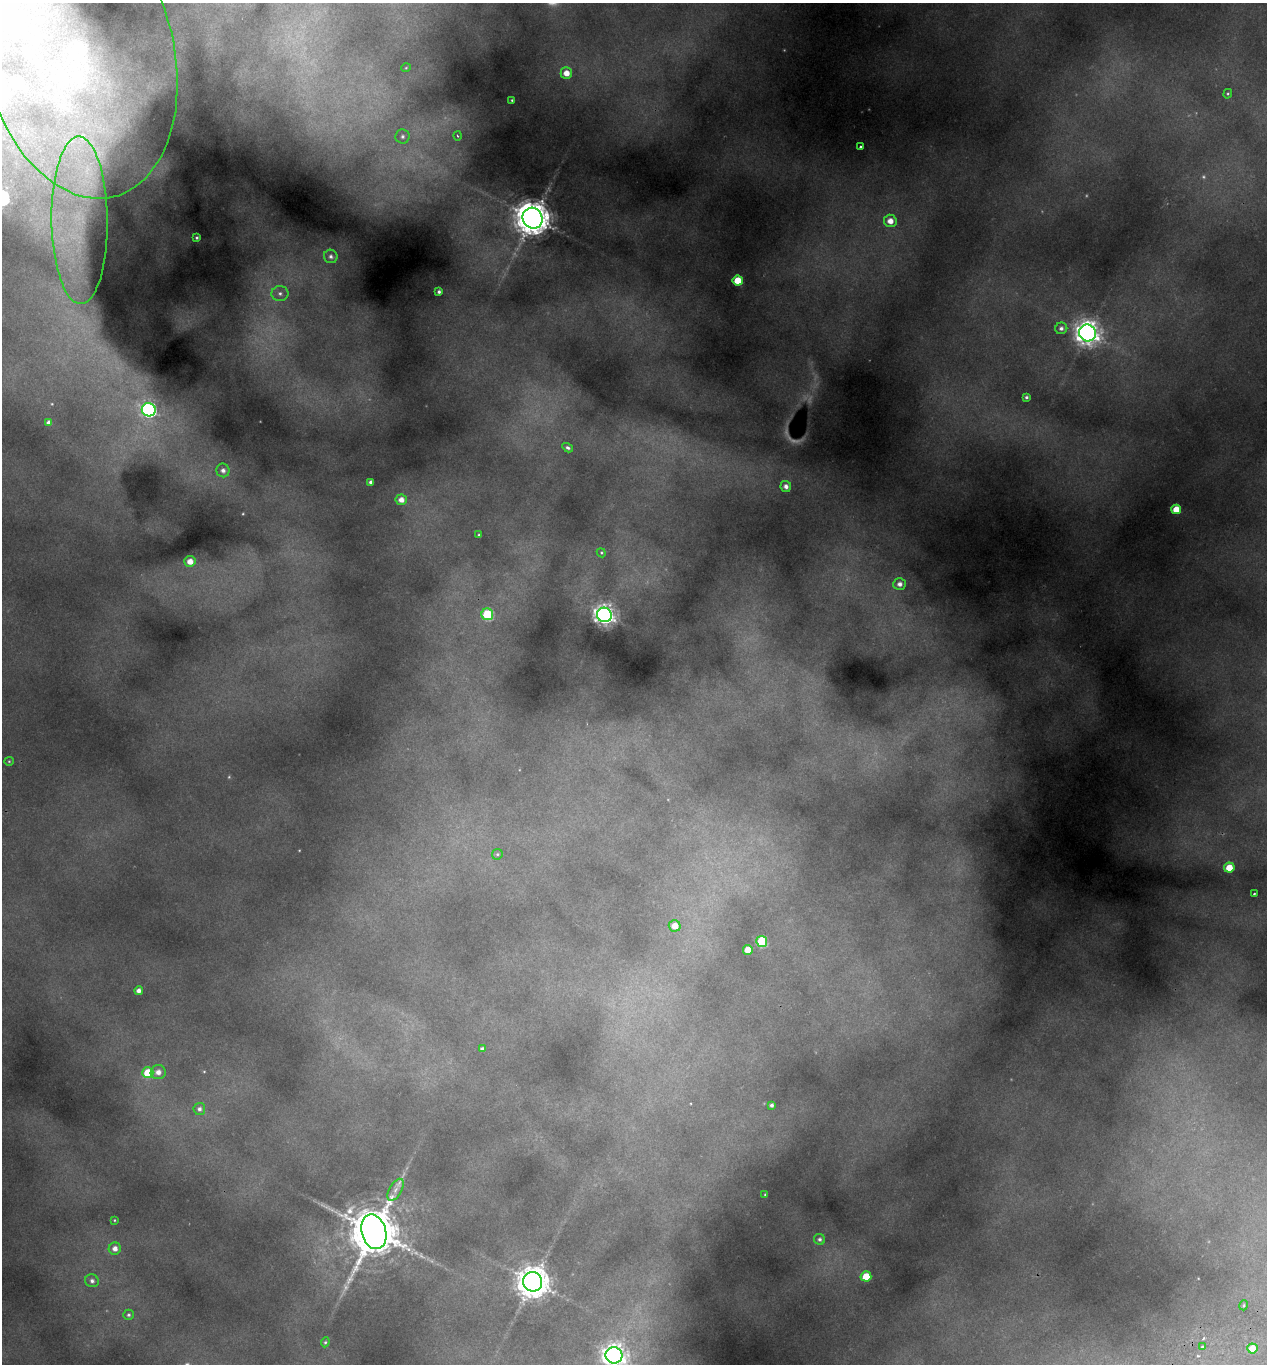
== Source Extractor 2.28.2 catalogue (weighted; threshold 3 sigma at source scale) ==
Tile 6 of 4 x 4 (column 2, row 2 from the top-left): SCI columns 1392-2656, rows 2787-4148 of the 5365 x 5569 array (HDU 1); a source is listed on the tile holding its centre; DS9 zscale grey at full resolution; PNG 1269 x 1366 px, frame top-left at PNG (2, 3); each listed source drawn as its Kron ellipse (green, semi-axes under 4 px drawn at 4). Shown black and unused: <1% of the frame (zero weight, under 2 of 3 exposures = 4% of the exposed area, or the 3 px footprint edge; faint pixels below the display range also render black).
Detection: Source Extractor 2.28.2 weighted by HDU 2 'WHT'; one run over the whole footprint, this tile lists its part. Background 0.191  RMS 0.0093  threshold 0.0417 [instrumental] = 3 sigma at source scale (4.5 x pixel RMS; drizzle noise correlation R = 1.50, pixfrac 1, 0.0396/0.0396 arcsec/px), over >= 5 px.
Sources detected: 70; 5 too faint to see at this stretch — neither listed nor drawn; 4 inside a brighter listed object's ellipse — not listed separately; the other 61 listed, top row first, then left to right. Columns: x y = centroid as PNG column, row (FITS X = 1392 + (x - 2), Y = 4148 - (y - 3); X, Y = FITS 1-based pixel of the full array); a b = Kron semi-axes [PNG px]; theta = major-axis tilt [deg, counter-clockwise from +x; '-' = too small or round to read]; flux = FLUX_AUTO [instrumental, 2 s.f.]
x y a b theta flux
79 54 147 95 -76 390
406 68 5 4 - 0.9
566 73 5 5 - 9.1
1228 94 5 4 - 1
512 100 3 3 - 0.86
402 136 7 7 - 3.1
458 136 5 4 - 1.1
860 147 3 3 - 1.9
533 218 11 9 -58 2000
80 220 84 28 -89 160
890 221 6 6 - 8.2
197 238 3 3 - 1.3
331 256 7 6 - 3.4
738 280 5 5 - 20
439 292 3 3 - 1.8
280 293 8 7 - 4.2
1061 328 6 6 - 3
1088 333 8 8 - 820
1026 397 4 3 - 1.7
149 410 7 6 - 210
49 422 4 4 - 3
568 448 6 4 -31 1.9
223 470 7 6 - 3.9
371 482 4 3 - 2.4
786 486 5 5 - 4.1
401 500 5 5 - 6.6
1176 509 5 5 - 15
479 535 3 3 - 1.1
601 553 5 4 - 1
190 561 5 5 - 8.5
900 584 6 5 - 4.5
487 614 6 5 - 62
604 615 7 7 - 550
9 761 5 4 - 0.95
497 854 6 5 - 1.4
1229 868 5 5 - 15
1254 893 3 2 - 0.79
675 926 6 5 - 8.4
762 941 5 5 - 47
748 950 5 5 - 18
139 991 4 4 - 4.3
482 1049 4 4 - 2.8
158 1072 7 7 - 6.3
148 1073 5 5 - 33
772 1105 4 3 - 2
199 1109 6 6 - 2.9
395 1190 12 6 60 4.2
765 1194 4 3 - 0.93
114 1220 3 3 - 0.84
374 1232 18 12 -75 5200
820 1239 6 5 - 2.2
115 1249 6 6 - 5.2
866 1276 5 5 - 18
92 1281 7 6 - 3.2
533 1282 10 9 - 1700
1244 1305 5 3 - 0.84
129 1315 5 5 - 1.6
325 1342 5 4 - 1.2
1202 1347 3 3 - 1.2
1252 1348 5 5 - 14
614 1355 8 8 - 660
Isophote crosses this tile's border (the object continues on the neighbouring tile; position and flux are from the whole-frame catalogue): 2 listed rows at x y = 79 54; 614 1355